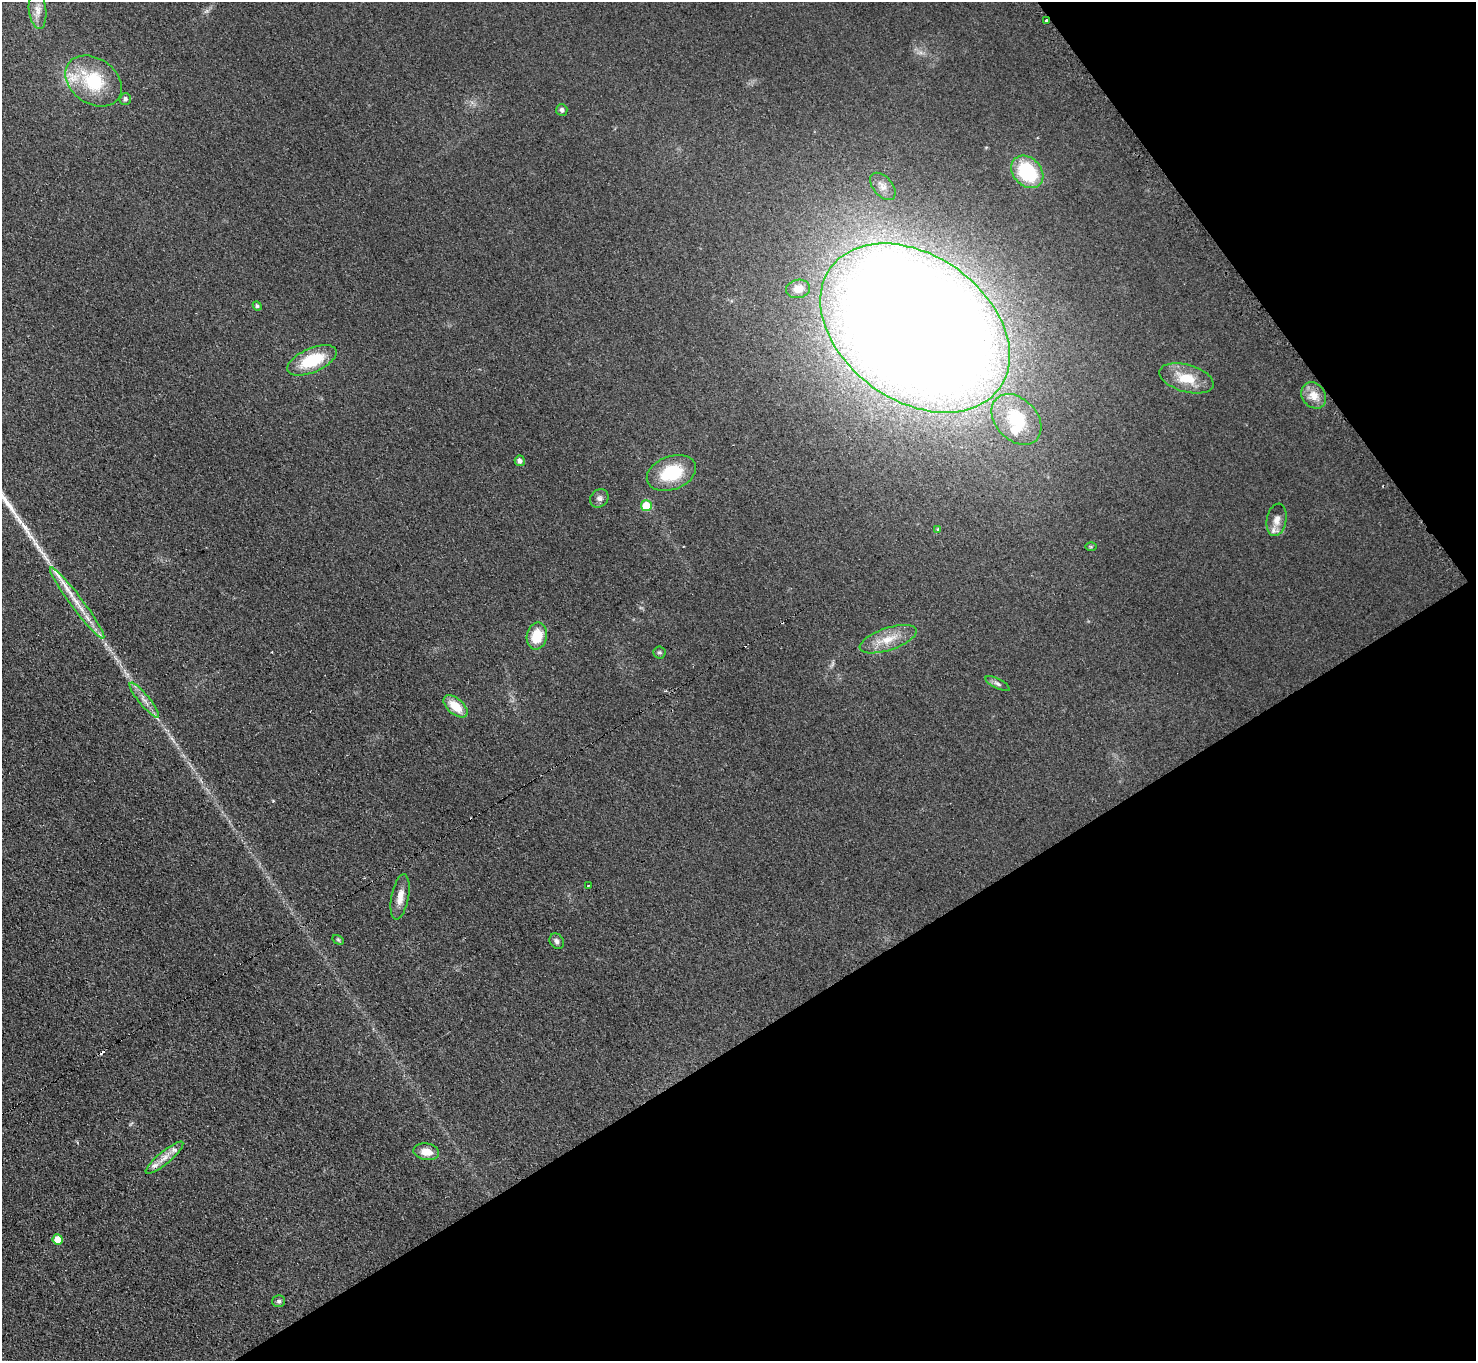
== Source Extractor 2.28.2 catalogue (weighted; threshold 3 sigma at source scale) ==
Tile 12 of 4 x 4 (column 4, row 3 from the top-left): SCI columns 4438-5911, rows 1666-3024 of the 5918 x 5903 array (HDU 1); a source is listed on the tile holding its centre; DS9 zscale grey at full resolution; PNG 1478 x 1363 px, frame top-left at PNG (2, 2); each listed source drawn as its Kron ellipse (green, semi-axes under 4 px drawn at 4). Shown black and unused: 31% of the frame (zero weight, under 2 of 3 exposures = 2% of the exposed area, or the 3 px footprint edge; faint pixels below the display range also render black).
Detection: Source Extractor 2.28.2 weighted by HDU 2 'WHT'; one run over the whole footprint, this tile lists its part. Background 0.076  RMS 0.011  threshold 0.0486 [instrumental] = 3 sigma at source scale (4.5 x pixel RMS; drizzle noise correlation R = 1.50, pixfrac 1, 0.05/0.05 arcsec/px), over >= 5 px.
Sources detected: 45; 2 inside a brighter object's white glare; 2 cosmic-ray / hot-pixel residue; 1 long thin detection or spike segment (spike, bleed or trail) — neither listed nor drawn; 4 inside a brighter listed object's ellipse — not listed separately; the other 36 listed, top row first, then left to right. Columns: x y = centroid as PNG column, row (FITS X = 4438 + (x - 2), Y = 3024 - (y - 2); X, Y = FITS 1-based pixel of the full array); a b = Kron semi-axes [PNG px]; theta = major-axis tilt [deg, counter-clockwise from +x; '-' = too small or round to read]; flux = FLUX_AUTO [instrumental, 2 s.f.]
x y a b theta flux
38 10 18 8 -84 10
1046 21 3 3 - 11
93 81 30 22 -35 67
125 99 6 5 - 3.7
562 110 6 5 - 2.9
1027 172 18 14 -46 72
883 186 16 9 -50 8.1
798 289 12 9 10 8.8
257 306 5 4 - 2.2
915 328 104 73 -36 3600
312 360 26 12 24 50
1186 378 28 13 -16 28
1314 395 14 11 -53 13
1016 419 29 20 -47 61
520 461 5 5 - 4.2
671 473 25 16 20 50
599 498 10 8 48 4.7
646 506 5 5 - 32
1277 520 16 9 79 8.6
938 529 4 3 - 0.98
1091 547 6 4 0 1.3
77 603 44 6 -53 22
537 636 13 10 79 27
888 639 30 11 19 22
659 652 6 6 - 2.1
997 684 13 4 -27 3.5
144 700 22 5 -51 8.4
456 706 14 8 -40 22
588 885 3 2 - 1.5
400 897 23 8 79 12
338 940 6 4 -31 1.4
557 941 8 6 -55 3.7
426 1152 13 8 -10 13
164 1158 24 6 40 10
58 1240 5 5 - 16
279 1301 6 6 - 2.2
Overlapping masked pixels (flux is a lower limit): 1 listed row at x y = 1046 21